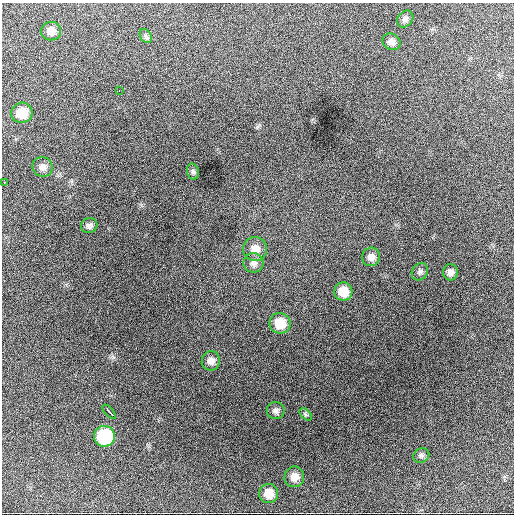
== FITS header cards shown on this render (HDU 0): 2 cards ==
NAXIS1  =                  512 / Axis length
NAXIS2  =                  512 / Axis length

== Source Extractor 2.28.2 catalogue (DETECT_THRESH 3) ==
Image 512 x 512 px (HDU 0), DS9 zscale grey, 1 PNG px = 1 image px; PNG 516 x 516 px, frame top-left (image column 1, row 512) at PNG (2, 3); each listed source drawn as its Kron ellipse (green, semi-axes under 4 px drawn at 4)
Background 1180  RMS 29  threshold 86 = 3 sigma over >= 5 px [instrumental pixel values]
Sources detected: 25; all 25 listed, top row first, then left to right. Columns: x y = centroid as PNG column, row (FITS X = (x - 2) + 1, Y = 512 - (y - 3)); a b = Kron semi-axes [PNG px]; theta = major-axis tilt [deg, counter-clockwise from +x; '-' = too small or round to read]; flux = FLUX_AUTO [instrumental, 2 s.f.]
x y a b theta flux
405 19 9 7 48 6500
51 31 10 9 - 14000
146 36 7 5 -60 4500
391 42 9 8 - 9400
119 90 2 2 - 3300
22 113 11 10 - 36000
43 167 10 9 - 11000
193 172 8 6 -74 4400
4 183 3 2 - 4400
89 226 8 7 - 6400
255 249 12 12 - 22000
371 257 9 9 - 13000
254 263 10 9 - 10000
420 272 9 7 54 5900
450 272 8 7 - 9300
343 291 9 9 - 32000
280 323 10 10 - 39000
211 361 10 9 - 13000
276 411 9 8 - 7900
109 412 9 3 -47 15000
306 414 7 4 -45 3400
104 436 10 10 - 140000
421 455 8 7 - 5300
294 477 10 10 - 17000
269 493 9 9 - 26000